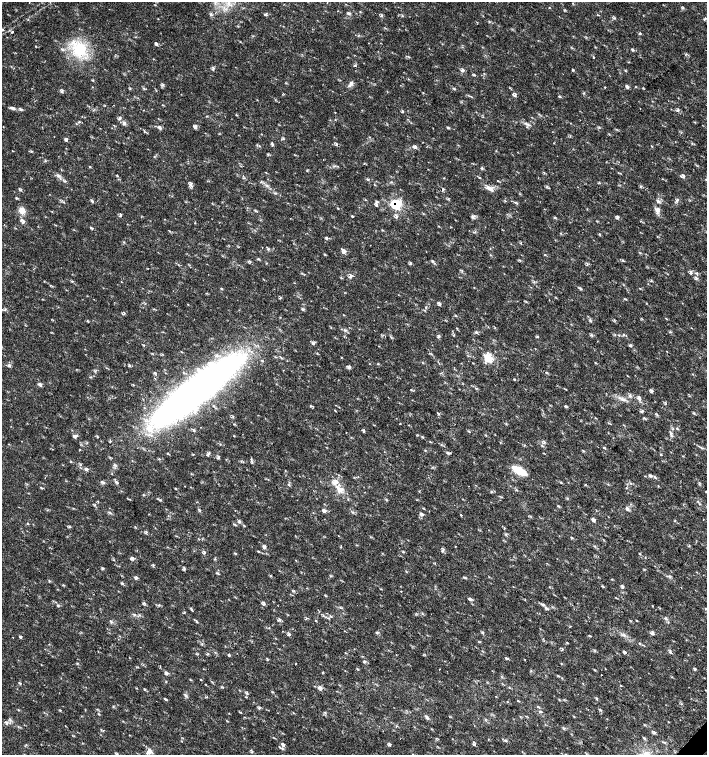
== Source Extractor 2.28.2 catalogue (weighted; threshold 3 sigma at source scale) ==
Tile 6 of 4 x 4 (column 2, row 2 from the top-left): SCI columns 1635-3043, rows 3013-4517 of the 6023 x 6029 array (HDU 1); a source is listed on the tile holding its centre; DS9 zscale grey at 2 x 2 block average (1 PNG px = mean of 2 x 2 image px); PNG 709 x 757 px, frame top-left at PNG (2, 2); no overlay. Shown black and unused: <1% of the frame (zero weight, under 2 of 3 exposures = <1% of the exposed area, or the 3 px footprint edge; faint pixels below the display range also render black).
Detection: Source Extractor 2.28.2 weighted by HDU 2 'WHT'; one run over the whole footprint, this tile lists its part. Background 0.0182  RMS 0.003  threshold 0.0136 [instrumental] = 3 sigma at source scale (4.5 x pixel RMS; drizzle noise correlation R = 1.50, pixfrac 1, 0.0396/0.0396 arcsec/px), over >= 5 px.
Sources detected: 245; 1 inside a brighter object's white glare — not listed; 2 coinciding with a brighter row at this scale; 4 inside a brighter listed object's ellipse — not listed separately; the other 238 listed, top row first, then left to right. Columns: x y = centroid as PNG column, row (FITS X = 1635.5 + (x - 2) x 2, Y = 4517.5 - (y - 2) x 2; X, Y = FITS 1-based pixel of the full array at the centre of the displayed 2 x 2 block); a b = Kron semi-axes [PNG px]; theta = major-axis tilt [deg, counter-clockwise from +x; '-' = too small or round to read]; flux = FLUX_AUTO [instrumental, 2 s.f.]
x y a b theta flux
215 2 6 3 79 1.6
349 13 4 3 - 0.94
210 14 4 3 - 1.1
381 16 5 2 - 0.71
2 29 3 3 - 0.69
12 32 2 2 - 1.4
640 34 3 3 - 0.63
156 44 4 3 - 1.2
36 46 2 2 - 0.38
79 49 20 18 -19 28
632 49 5 2 - 0.7
593 57 2 2 - 1.3
355 65 4 2 - 0.56
213 69 6 3 73 1.1
463 70 6 3 70 1.4
573 70 3 3 - 0.67
625 71 3 2 - 0.49
351 83 5 5 - 1.9
604 87 2 2 - 1.1
627 87 5 4 - 1.4
636 87 3 2 - 0.39
144 88 3 2 - 0.63
61 92 3 3 - 0.88
423 93 3 2 - 0.41
514 95 6 4 -4 1.4
559 96 3 3 - 0.66
13 108 8 3 -18 2
21 109 6 3 -34 1.1
678 110 5 3 - 1
335 112 2 2 - 0.99
236 115 3 2 - 0.47
120 118 6 3 60 1.1
124 123 5 4 - 1.5
527 124 10 3 -25 1.8
196 126 6 3 -85 1.5
159 127 6 3 -16 1.4
433 128 2 2 - 0.5
448 128 4 3 - 0.89
144 132 3 2 - 0.46
66 139 4 3 - 1.6
272 143 5 3 - 0.89
336 144 5 2 - 0.58
260 146 3 2 - 0.57
652 146 3 2 - 0.4
415 147 5 4 - 1.6
45 161 4 2 - 0.5
90 167 3 2 - 0.42
117 176 4 2 - 0.51
683 176 6 5 - 1.6
367 179 4 2 - 0.58
498 181 3 2 - 0.38
190 184 7 3 41 1.4
641 186 4 2 - 0.67
489 188 11 5 -22 4.6
443 189 4 3 - 0.89
21 190 4 2 - 0.49
677 200 3 3 - 0.97
92 201 4 3 - 0.94
658 201 5 3 - 1.4
515 203 7 2 -12 0.95
396 204 8 7 - 20
376 205 5 3 - 1.1
338 208 3 2 - 0.43
658 209 6 4 8 2
22 211 9 7 -77 4.7
120 215 5 2 - 0.77
352 216 2 2 - 0.73
472 217 5 3 - 1.1
555 217 3 2 - 0.55
617 218 3 3 - 0.6
23 222 6 3 51 1.2
90 228 3 2 - 0.53
262 247 2 2 - 0.31
344 251 8 4 -65 2
545 255 3 2 - 0.38
258 259 3 2 - 0.58
623 260 5 2 - 0.66
432 261 3 2 - 0.58
410 263 4 3 - 0.79
690 272 6 3 65 1.2
350 276 6 4 76 1.8
696 278 5 2 - 0.68
221 289 3 2 - 0.53
625 299 5 2 - 0.51
439 304 5 3 - 1
426 307 3 2 - 0.6
5 309 5 2 - 0.72
124 313 3 2 - 0.6
666 318 2 2 - 0.38
591 321 4 2 - 0.64
623 334 3 2 - 0.55
592 335 4 3 - 0.89
438 336 5 3 - 0.96
538 337 4 2 - 0.57
313 343 6 3 -42 1.1
457 346 3 2 - 0.33
341 357 2 2 - 0.39
488 358 13 9 -43 8.9
595 363 3 2 - 0.37
378 364 3 2 - 0.47
9 366 5 3 - 1.2
349 367 5 4 - 1.3
546 372 3 2 - 0.46
514 379 3 2 - 0.5
40 385 6 4 -65 1.5
197 387 99 25 34 380
476 388 4 2 - 0.72
652 391 5 3 - 1
630 396 5 4 - 1.5
639 398 6 4 -62 2.2
623 399 6 4 -17 2
311 406 3 2 - 0.52
566 406 4 2 - 0.81
642 411 4 3 - 0.88
693 413 3 3 - 0.58
233 417 3 2 - 0.48
595 418 3 2 - 0.39
644 418 5 2 - 0.71
400 423 2 2 - 0.49
234 424 3 2 - 0.39
677 428 4 3 - 0.67
194 430 4 3 - 0.69
364 431 4 3 - 0.73
486 435 3 2 - 0.43
74 436 6 4 3 1.6
422 437 3 2 - 0.6
430 442 3 2 - 0.39
544 442 3 2 - 0.58
441 445 2 2 - 0.41
701 447 4 3 - 0.82
604 448 3 2 - 0.54
425 450 3 2 - 0.42
448 453 6 3 -17 1.1
660 454 2 2 - 0.83
218 457 5 3 - 1
252 462 6 2 -59 0.91
87 469 5 3 - 1.1
519 470 15 6 -30 15
651 476 4 4 - 1.1
655 477 6 2 -40 0.87
102 482 8 2 -28 1
288 484 4 2 - 0.69
608 484 3 2 - 0.42
585 485 2 2 - 0.44
175 488 2 2 - 0.49
626 488 3 2 - 0.4
339 489 10 7 -34 5.7
491 492 3 3 - 0.7
387 500 4 2 - 0.59
558 506 3 2 - 0.52
627 509 7 3 -50 1.5
325 511 5 3 - 1.2
422 514 6 4 -72 1.5
461 515 2 2 - 0.9
703 519 2 2 - 0.27
594 520 6 3 82 1.4
27 523 3 2 - 0.48
235 525 6 2 -28 0.72
244 525 3 2 - 0.47
69 527 4 2 - 0.55
506 534 3 2 - 0.67
356 545 3 2 - 0.39
455 546 2 2 - 0.33
264 547 5 4 - 1.4
443 550 6 2 53 0.89
258 551 3 2 - 0.51
204 552 5 3 - 1
639 554 3 2 - 0.39
133 559 6 3 -88 1
435 563 3 2 - 0.36
406 571 3 2 - 0.4
218 573 3 3 - 0.64
136 578 5 3 - 1.1
122 583 4 2 - 0.73
623 587 4 3 - 1.1
294 591 3 2 - 0.47
401 591 2 2 - 1.2
470 599 5 3 - 1.4
263 604 4 3 - 0.86
58 605 3 3 - 0.83
547 608 6 2 -48 1.1
192 610 3 2 - 0.48
279 620 5 3 - 1
110 621 4 2 - 0.57
196 621 3 3 - 0.66
316 621 3 2 - 0.41
377 632 4 3 - 0.78
482 632 4 2 - 0.57
652 633 5 4 - 1.3
289 634 5 3 - 0.98
589 636 3 2 - 0.49
13 637 2 2 - 0.34
20 637 3 3 - 0.99
480 642 3 2 - 0.42
567 643 3 2 - 0.45
639 643 3 2 - 0.55
202 644 3 2 - 0.47
354 649 2 2 - 0.4
699 650 2 2 - 0.5
670 652 4 3 - 1
237 653 2 2 - 0.44
625 653 4 2 - 0.77
229 655 3 3 - 0.72
507 658 4 3 - 1.1
525 660 2 2 - 0.29
364 662 4 3 - 0.9
295 664 3 2 - 0.36
439 669 2 2 - 1.1
695 669 4 3 - 0.72
594 670 3 2 - 0.46
166 673 5 3 - 1.2
601 675 2 2 - 0.34
190 679 3 2 - 0.33
201 680 3 2 - 0.38
20 683 4 2 - 0.72
509 687 3 2 - 0.39
320 688 6 4 -43 2.4
247 693 4 2 - 0.73
186 695 7 2 -52 0.68
165 699 4 2 - 0.86
259 708 4 3 - 0.8
18 710 3 2 - 0.39
240 712 3 2 - 0.53
540 712 4 2 - 0.69
293 713 3 2 - 0.46
427 717 6 3 -81 1.2
227 721 3 2 - 0.41
7 723 5 3 - 1.4
383 731 2 2 - 0.26
654 733 4 3 - 0.88
505 740 4 2 - 0.74
283 744 5 4 - 1.6
475 744 4 3 - 0.76
390 745 4 3 - 0.94
282 748 5 3 - 1.1
149 751 9 6 49 2.9
252 752 3 2 - 0.57
117 754 3 2 - 0.49
Overlapping masked pixels (flux is a lower limit): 1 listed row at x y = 396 204
Isophote crosses this tile's border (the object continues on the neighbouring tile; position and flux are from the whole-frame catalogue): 1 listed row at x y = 215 2
Diffuse or blended objects may show on this block-average render without a row.